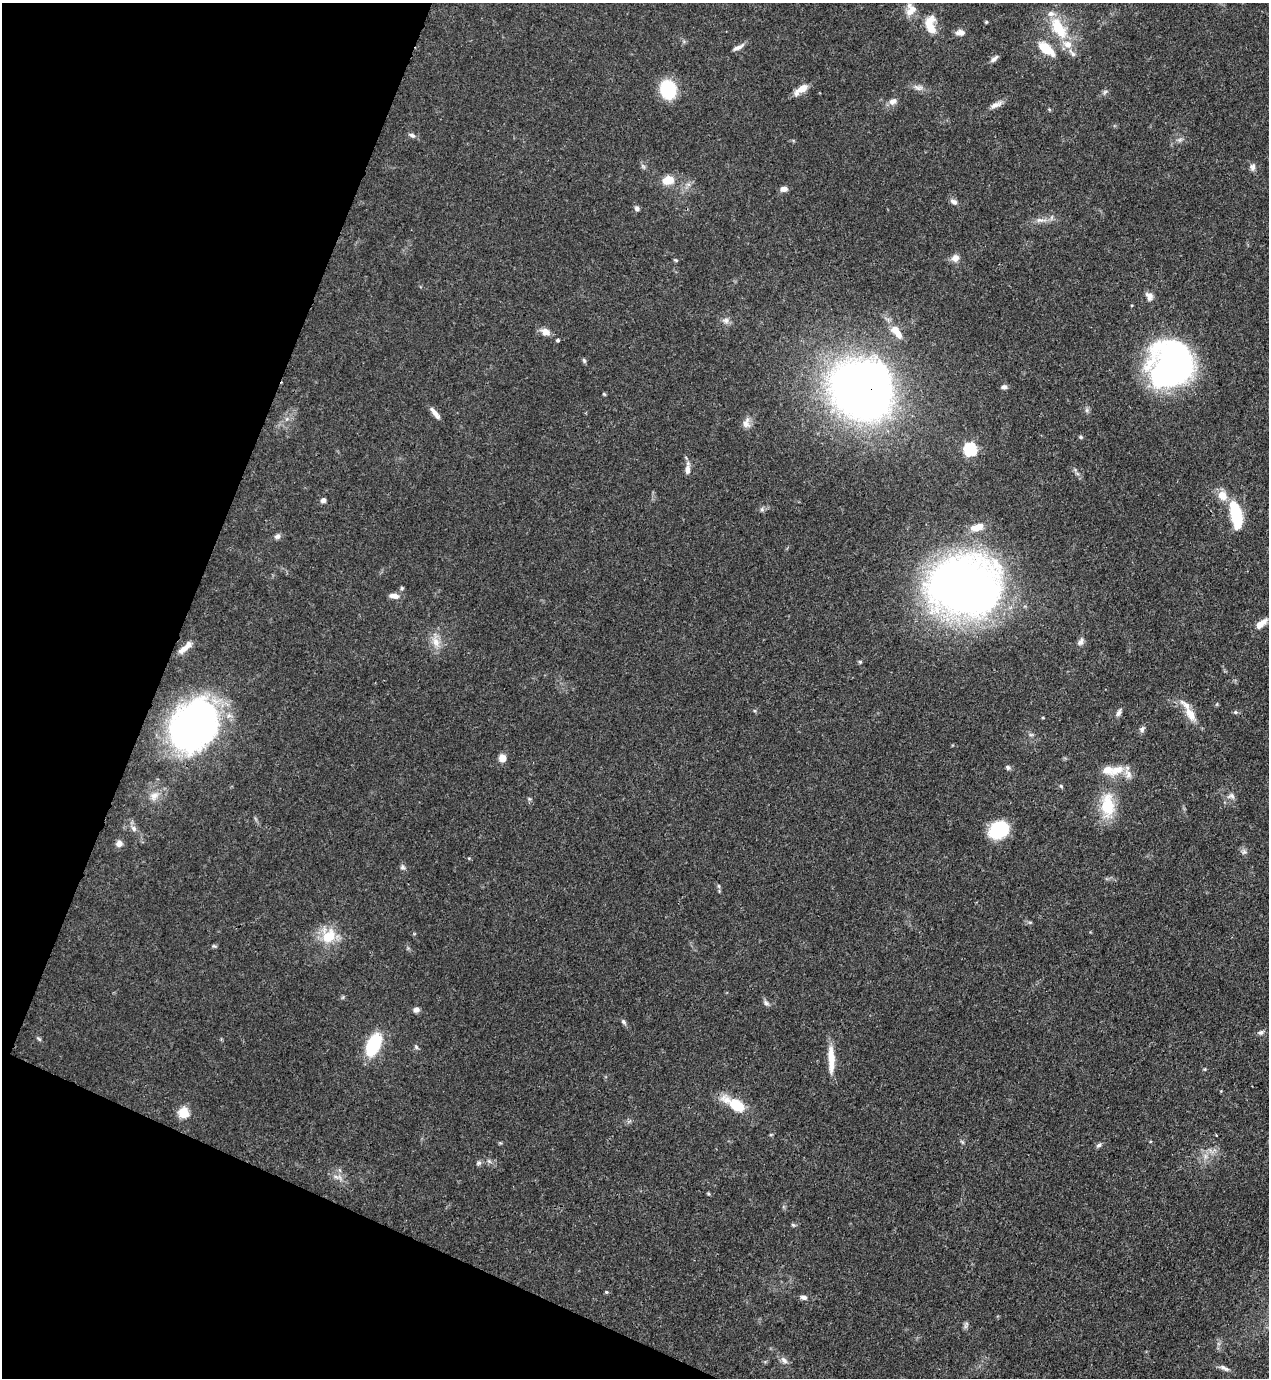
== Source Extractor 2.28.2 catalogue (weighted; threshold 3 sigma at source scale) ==
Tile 9 of 4 x 4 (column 1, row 3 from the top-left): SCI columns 223-1489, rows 1417-2792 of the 5646 x 5587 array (HDU 1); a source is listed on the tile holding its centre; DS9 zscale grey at full resolution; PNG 1271 x 1380 px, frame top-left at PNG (2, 3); no overlay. Shown black and unused: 20% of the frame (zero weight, under 3 of 4 exposures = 7% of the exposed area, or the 3 px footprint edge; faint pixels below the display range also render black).
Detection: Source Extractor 2.28.2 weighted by HDU 2 'WHT'; one run over the whole footprint, this tile lists its part. Background 0.071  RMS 0.0036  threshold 0.0161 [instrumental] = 3 sigma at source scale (4.5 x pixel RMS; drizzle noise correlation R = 1.50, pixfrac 1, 0.05/0.05 arcsec/px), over >= 5 px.
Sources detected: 110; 8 inside a brighter listed object's ellipse — not listed separately; the other 102 listed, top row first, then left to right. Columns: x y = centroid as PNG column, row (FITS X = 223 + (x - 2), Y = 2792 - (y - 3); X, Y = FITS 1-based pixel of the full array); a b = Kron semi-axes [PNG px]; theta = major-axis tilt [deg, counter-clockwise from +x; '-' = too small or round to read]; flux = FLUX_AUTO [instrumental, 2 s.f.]
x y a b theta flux
910 10 17 12 79 3.8
986 22 4 4 - 0.44
929 23 19 11 58 5.4
1059 28 32 15 -59 14
960 33 11 7 2 2
738 47 15 5 26 1.6
1046 49 23 11 -39 7.6
994 59 11 5 40 1.3
918 87 15 7 -10 2
802 88 13 8 34 4
668 89 18 15 -76 17
1105 92 7 5 44 0.81
893 101 9 8 - 2
996 105 17 6 23 2.1
412 135 9 6 -28 1.1
1180 139 7 4 19 0.83
1253 167 9 7 87 1.4
668 180 13 9 10 5.4
784 189 8 6 2 1.9
954 202 10 7 -29 1.5
637 208 7 6 - 0.99
1041 220 18 6 -2 2.3
955 258 10 9 - 2.2
676 260 6 3 -20 0.41
1149 296 12 8 -68 2.2
726 320 10 8 -12 1.6
896 330 12 10 -21 3.6
545 332 11 8 -26 2.7
557 340 4 3 - 0.74
584 360 7 5 -63 0.6
1171 365 44 40 57 120
1004 387 7 5 4 1
861 390 51 47 -31 290
604 394 5 3 - 0.38
1087 410 7 4 90 0.75
435 413 18 5 -52 2.2
746 423 15 10 86 2.5
1081 437 5 5 - 0.48
970 449 6 6 - 49
687 469 13 6 84 2.1
1222 496 14 11 -49 4.5
323 500 6 5 - 1.3
762 509 7 5 -70 0.81
1236 514 28 11 -80 18
977 527 18 8 16 4.4
277 536 8 7 - 1.2
963 587 50 40 -7 380
402 588 5 5 - 0.53
394 596 11 6 -7 2.3
1261 624 18 7 37 3.4
436 642 15 9 -67 3.7
1080 642 10 6 51 1.6
187 646 21 7 50 3.2
860 662 5 4 - 0.48
1235 712 5 5 - 0.57
1119 713 11 5 66 1.2
1190 714 22 10 -58 5.7
1043 718 4 3 - 0.34
193 725 36 26 56 260
1142 729 8 6 73 1.1
1031 735 6 4 1 0.6
502 758 8 7 - 3.2
1008 767 6 6 - 0.86
1116 770 26 12 23 6.1
1061 786 5 4 - 0.49
154 796 14 10 43 3.1
1231 796 12 8 6 1.6
529 799 6 5 - 0.55
1107 805 36 18 -89 14
134 828 9 6 -52 1.4
999 830 18 14 29 23
119 843 7 7 - 2
1244 852 8 6 68 0.95
403 867 8 6 -60 0.93
719 886 6 4 -88 0.51
1030 922 6 4 18 0.47
329 936 22 20 76 10
214 946 6 5 - 0.54
343 997 6 4 71 0.43
766 1003 9 6 -52 1.1
416 1010 8 7 - 1.3
623 1022 7 5 -43 0.78
1261 1032 7 5 14 0.94
39 1039 7 4 -45 0.56
373 1045 16 9 65 31
416 1047 6 5 - 0.68
831 1059 35 8 -89 6.6
735 1105 27 10 -31 13
183 1113 5 5 - 24
962 1142 7 4 -53 0.51
1099 1145 9 5 40 0.9
1205 1156 8 5 90 1.2
489 1161 5 5 - 0.73
479 1163 8 5 27 0.82
336 1177 11 5 -24 1.5
708 1194 6 4 -2 0.4
793 1225 6 5 - 0.53
606 1292 5 4 - 0.45
804 1297 9 5 -12 1.2
965 1326 8 4 -72 0.79
784 1360 12 7 -42 1.6
1224 1368 15 6 -23 1.6
Overlapping masked pixels (flux is a lower limit): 1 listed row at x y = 861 390